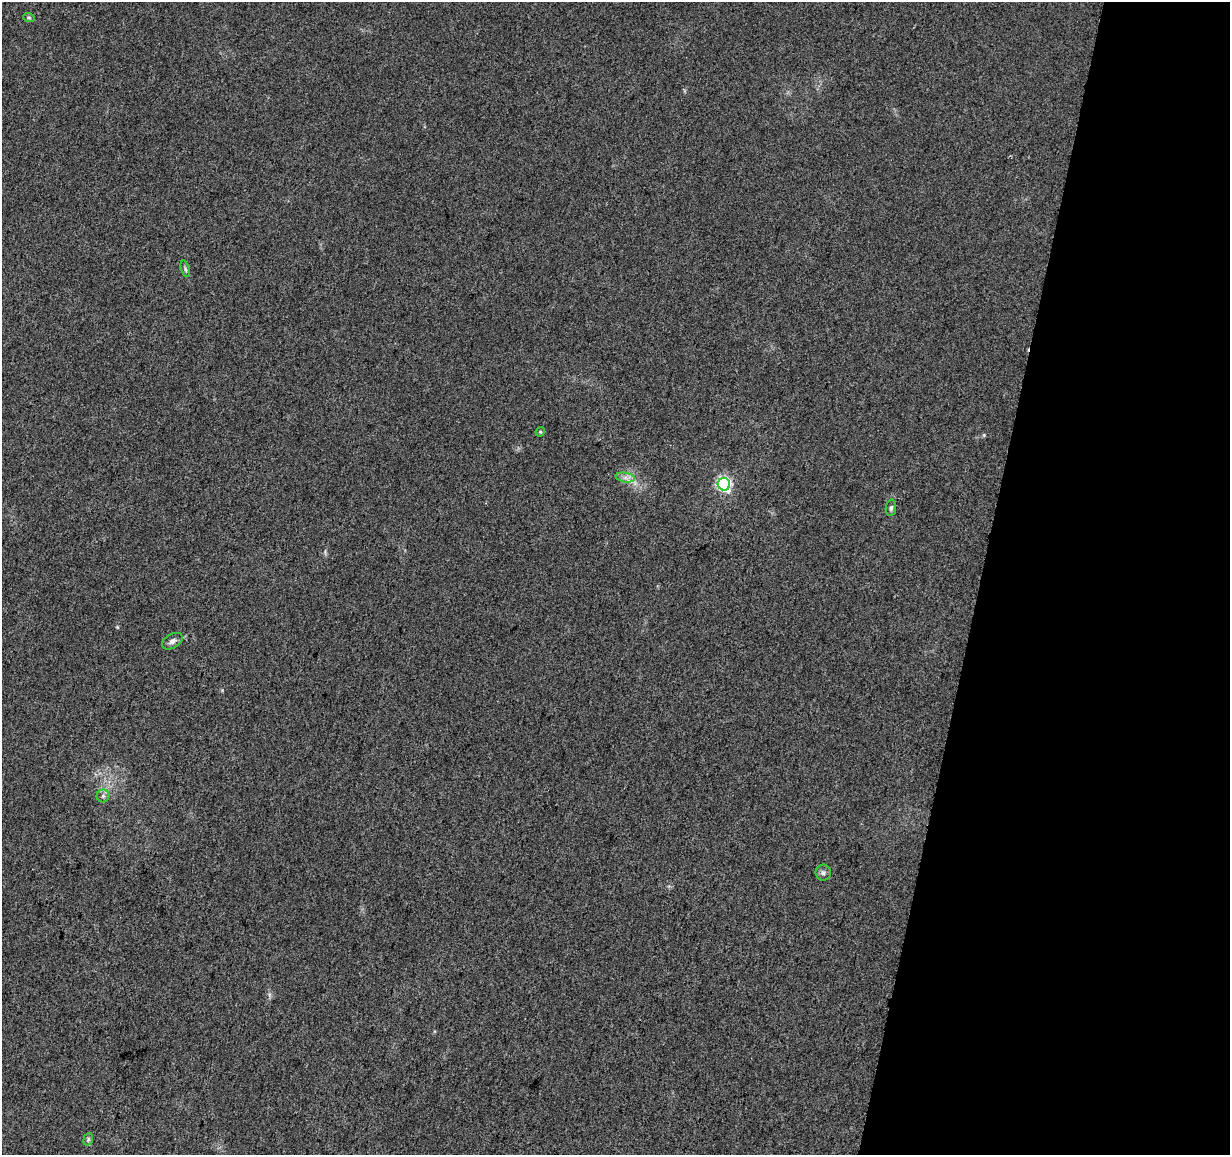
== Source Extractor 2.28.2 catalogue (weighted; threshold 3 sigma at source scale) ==
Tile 8 of 4 x 4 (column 4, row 2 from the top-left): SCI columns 3697-4924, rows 2596-3748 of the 4926 x 5130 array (HDU 1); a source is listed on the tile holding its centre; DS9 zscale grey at full resolution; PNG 1232 x 1157 px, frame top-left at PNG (2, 2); each listed source drawn as its Kron ellipse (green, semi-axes under 4 px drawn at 4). Shown black and unused: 20% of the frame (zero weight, under 3 of 5 exposures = <1% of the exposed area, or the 3 px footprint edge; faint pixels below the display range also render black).
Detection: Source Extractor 2.28.2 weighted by HDU 2 'WHT'; one run over the whole footprint, this tile lists its part. Background 0.0271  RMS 0.0046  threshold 0.0207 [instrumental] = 3 sigma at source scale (4.5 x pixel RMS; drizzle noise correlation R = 1.50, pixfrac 1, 0.0396/0.0396 arcsec/px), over >= 5 px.
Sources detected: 10; all 10 listed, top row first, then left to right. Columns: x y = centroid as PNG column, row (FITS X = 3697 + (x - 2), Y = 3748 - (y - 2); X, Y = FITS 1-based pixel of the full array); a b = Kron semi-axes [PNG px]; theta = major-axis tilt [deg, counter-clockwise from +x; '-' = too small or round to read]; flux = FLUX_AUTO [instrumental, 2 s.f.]
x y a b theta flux
29 18 6 3 -19 0.63
185 269 8 4 -72 0.79
540 432 5 4 - 0.49
625 478 10 5 -8 1.9
724 484 6 6 - 88
891 508 8 5 81 1.1
172 641 11 7 30 2
103 796 6 6 - 1.1
823 873 8 8 - 1.3
88 1139 6 4 69 0.75